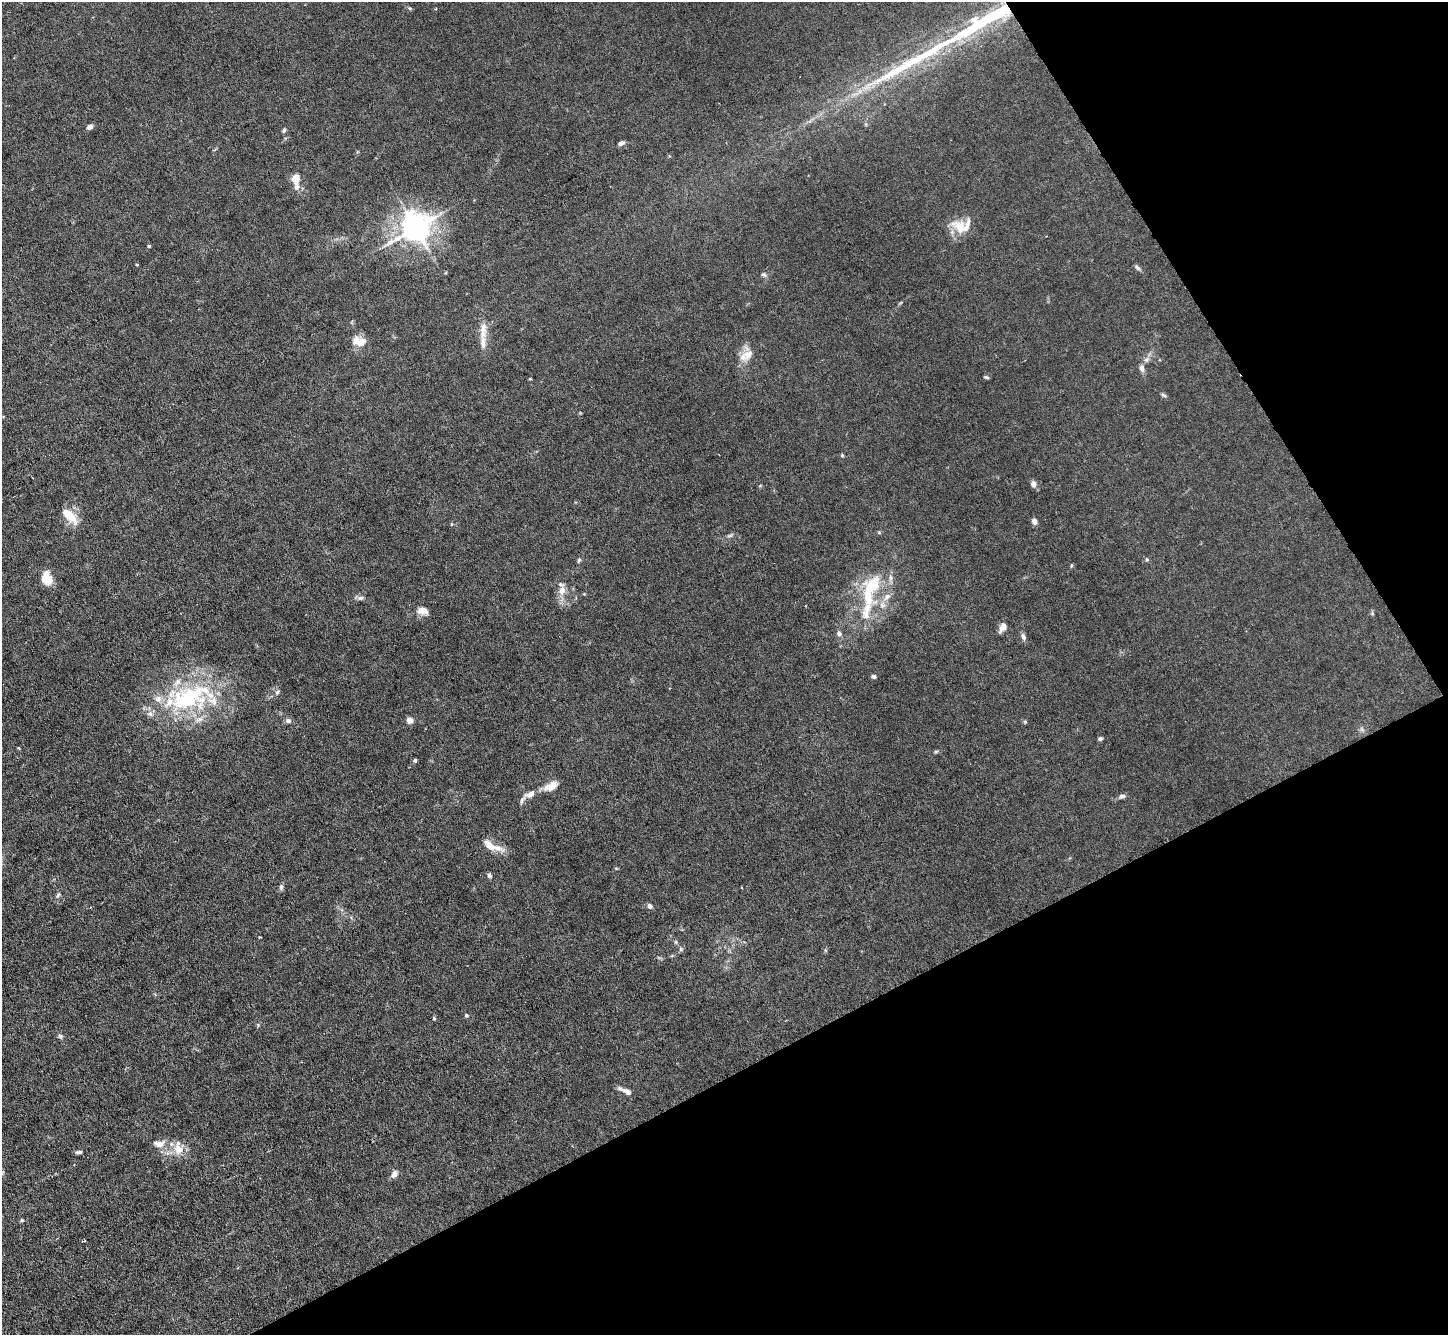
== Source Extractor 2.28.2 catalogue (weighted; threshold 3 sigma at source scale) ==
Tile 12 of 4 x 4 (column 4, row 3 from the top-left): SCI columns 4340-5785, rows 1486-2818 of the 5785 x 5774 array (HDU 1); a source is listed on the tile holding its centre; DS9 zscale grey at full resolution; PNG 1450 x 1337 px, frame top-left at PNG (2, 2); no overlay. Shown black and unused: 28% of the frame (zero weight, under 3 of 6 exposures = <1% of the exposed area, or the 3 px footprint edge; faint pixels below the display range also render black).
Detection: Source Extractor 2.28.2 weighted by HDU 2 'WHT'; one run over the whole footprint, this tile lists its part. Background 0.0256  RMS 0.0028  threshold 0.0115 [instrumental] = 3 sigma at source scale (4.09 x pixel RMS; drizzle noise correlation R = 1.36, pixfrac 0.8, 0.05/0.05 arcsec/px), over >= 5 px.
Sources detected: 85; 1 inside a brighter object's white glare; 1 long thin detection or spike segment (spike, bleed or trail) — not listed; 12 inside a brighter listed object's ellipse — not listed separately; the other 71 listed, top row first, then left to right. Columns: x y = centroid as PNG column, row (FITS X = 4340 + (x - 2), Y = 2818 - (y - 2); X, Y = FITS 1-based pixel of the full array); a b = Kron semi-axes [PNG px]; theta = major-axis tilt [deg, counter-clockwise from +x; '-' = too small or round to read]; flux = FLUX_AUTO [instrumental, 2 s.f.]
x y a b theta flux
410 8 5 4 - 0.34
1003 10 15 8 31 17
90 127 6 5 - 1.3
284 130 6 5 - 0.43
621 143 8 5 20 0.9
295 179 7 6 - 4.2
296 187 8 6 74 1.2
960 227 26 16 -34 4.9
415 228 9 8 - 380
149 246 4 3 - 0.28
137 265 4 2 - 0.25
1137 267 9 5 -47 0.59
764 274 7 6 - 0.6
483 329 29 9 87 3.2
359 341 17 11 -8 3.6
748 354 17 12 54 3.3
1146 360 8 7 - 0.92
1142 368 10 7 -78 1.1
986 377 6 4 -11 0.41
530 379 4 3 - 0.22
1164 395 8 4 -25 0.45
842 455 5 4 - 0.32
1033 484 7 6 - 1.3
69 516 20 9 -42 5.1
1034 521 7 5 -68 1.3
879 532 6 3 -19 0.28
730 535 10 4 22 0.59
1147 559 6 6 - 0.44
579 560 7 4 60 0.42
1071 566 5 3 - 0.27
47 578 15 12 -76 4.1
871 585 28 20 45 11
562 590 13 9 80 2.4
360 598 9 6 1 0.8
882 605 9 8 - 1.5
422 611 13 8 -11 2.1
866 615 16 10 -65 2.8
1003 627 12 7 64 1.6
839 633 8 7 - 0.8
1023 637 10 6 -72 0.83
873 676 6 5 - 0.55
277 692 7 4 45 0.49
188 698 60 35 16 34
410 720 4 4 - 3.6
288 721 8 6 -16 0.8
1025 722 5 5 - 0.33
1361 729 7 4 -70 0.51
1100 739 5 4 - 0.51
936 751 6 4 19 0.33
415 760 5 4 - 0.44
551 786 20 10 31 2.6
530 794 15 8 26 2.1
1122 796 9 6 12 0.79
497 848 23 8 -22 2.8
489 875 6 5 - 0.61
281 887 8 5 90 0.57
742 887 3 2 - 0.23
58 895 8 4 55 0.48
650 906 7 5 -41 0.89
259 937 3 3 - 0.22
681 949 6 5 - 0.5
466 1015 5 4 - 0.41
434 1018 5 4 - 0.35
258 1025 5 5 - 0.31
60 1036 7 6 - 0.61
627 1092 15 7 -27 1.5
159 1144 17 10 -2 2.8
178 1148 19 13 -87 3.9
78 1152 9 4 4 0.63
394 1174 9 7 63 1.3
22 1220 5 4 - 0.35
Overlapping masked pixels (flux is a lower limit): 1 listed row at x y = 1003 10